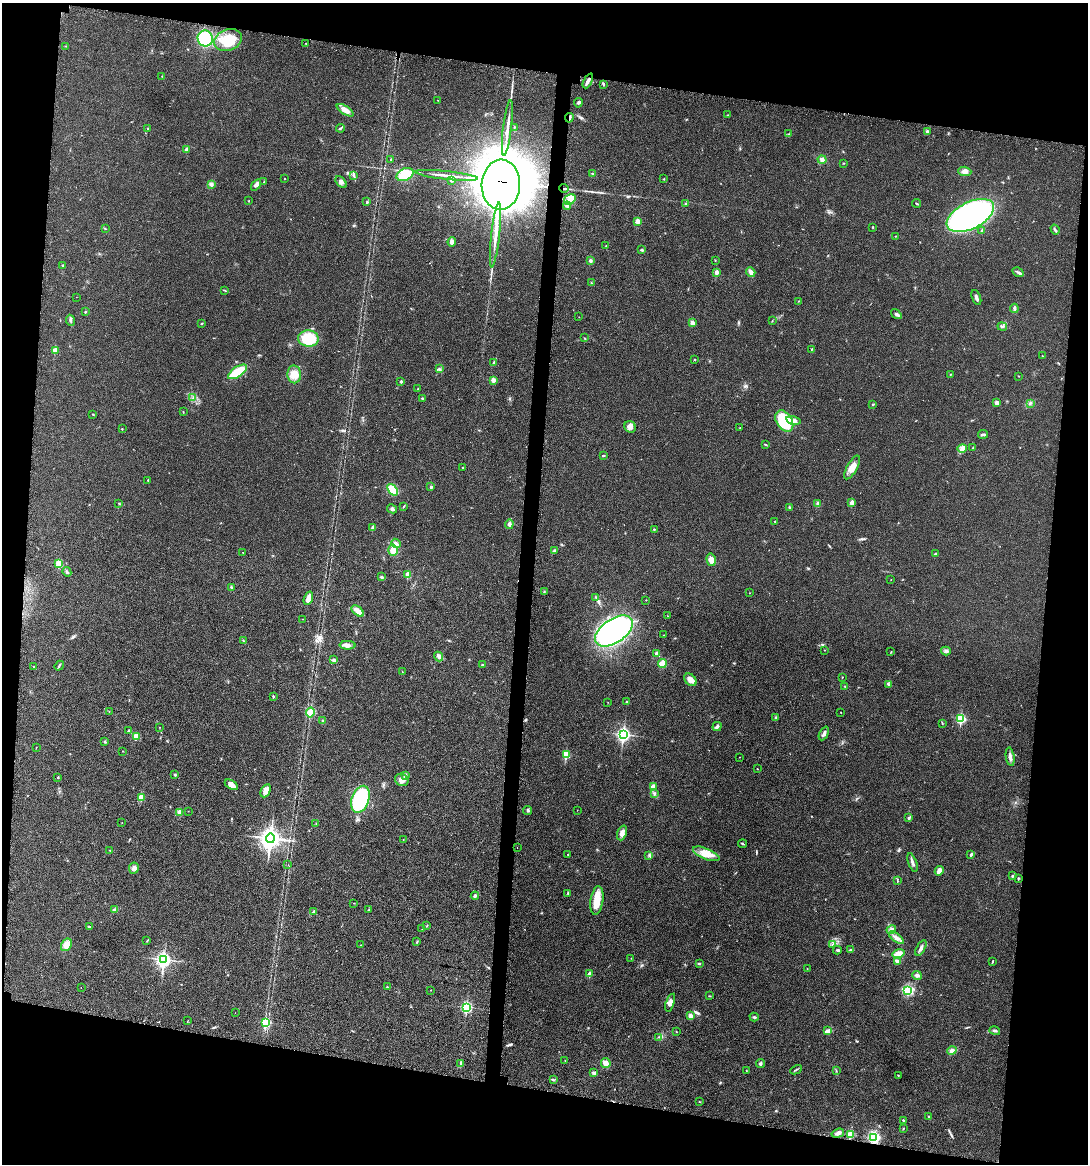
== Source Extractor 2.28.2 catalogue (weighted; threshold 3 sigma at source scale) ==
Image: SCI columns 225-4565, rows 34-4679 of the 4705 x 4716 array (HDU 1 of 3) = the unmasked area's bounding box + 8 px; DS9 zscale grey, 4 x 4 block average (1 PNG px = mean of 4 x 4 image px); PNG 1090 x 1166 px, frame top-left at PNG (2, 3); each listed source drawn as its Kron ellipse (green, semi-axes under 4 px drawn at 4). Shown black and unused: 20% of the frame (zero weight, under 3 of 4 exposures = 3% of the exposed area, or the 3 px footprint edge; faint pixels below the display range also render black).
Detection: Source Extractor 2.28.2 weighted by HDU 2 'WHT'. Background 0.0234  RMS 0.0057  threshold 0.0255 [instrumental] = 3 sigma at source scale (4.5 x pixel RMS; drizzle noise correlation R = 1.50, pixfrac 1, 0.05/0.05 arcsec/px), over >= 5 px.
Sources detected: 293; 1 too faint to see at this stretch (4 x 4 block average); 5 inside a brighter object's white glare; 1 cosmic-ray / hot-pixel residue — neither listed nor drawn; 1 coinciding with a brighter row at this scale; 6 inside a brighter listed object's ellipse — not listed separately; the other 279 listed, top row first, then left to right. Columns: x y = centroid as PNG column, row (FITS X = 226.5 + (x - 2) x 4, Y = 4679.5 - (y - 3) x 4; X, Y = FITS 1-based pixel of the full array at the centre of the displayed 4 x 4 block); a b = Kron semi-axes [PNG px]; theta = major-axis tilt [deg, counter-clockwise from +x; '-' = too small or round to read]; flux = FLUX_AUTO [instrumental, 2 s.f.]
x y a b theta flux
205 38 8 7 - 160
228 40 14 10 20 85
306 43 2 2 - 1.2
66 46 2 2 - 1.4
162 76 2 2 - 1.2
588 81 8 2 64 17
603 84 2 2 - 2.8
437 100 2 2 - 1.1
578 103 5 3 - 5.2
345 110 9 3 -33 26
728 115 2 2 - 1.5
569 118 5 2 - 5.7
514 127 3 2 - 2.6
148 128 2 2 - 1.4
340 128 4 2 - 3.8
507 128 28 2 83 33
927 131 3 2 - 5.1
788 134 2 2 - 1.5
187 149 3 2 - 12
391 159 2 2 - 2.1
822 160 4 4 - 9.9
843 163 2 2 - 1.7
965 171 6 5 - 15
405 174 9 6 25 96
593 174 3 2 - 2.3
354 175 2 2 - 2
447 175 31 2 -6 37
285 179 2 2 - 2.5
664 179 2 2 - 2.3
451 180 3 3 - 4.8
264 182 2 2 - 1.8
341 182 7 3 -49 9.4
211 184 3 3 - 8.5
256 185 6 3 54 7.9
501 185 25 19 87 25000
564 188 5 2 - 6.3
570 199 6 5 - 22
249 201 2 2 - 1.5
367 202 3 2 - 3.2
916 203 4 2 - 2.5
686 204 3 2 - 3.4
567 206 4 4 - 9.4
970 215 25 13 27 1000
637 221 2 2 - 76
873 227 2 2 - 2.3
105 229 3 2 - 2.4
1055 230 5 2 - 4.7
982 231 3 2 - 3.2
495 235 33 2 84 42
896 236 2 2 - 1.7
452 242 5 3 - 11
606 246 2 2 - 1.4
642 250 2 2 - 1.5
715 260 2 2 - 1.6
590 261 2 2 - 25
63 265 3 2 - 3.8
716 272 2 2 - 43
751 272 5 3 - 13
1018 272 6 2 -31 6.7
591 283 2 2 - 2.3
225 290 3 2 - 2.7
76 297 2 2 - 0.55
976 297 8 2 -69 8.2
799 301 2 2 - 1.7
1014 308 5 2 - 7.1
85 312 2 2 - 2
896 314 6 3 -34 8
579 317 2 2 - 0.91
70 320 5 2 - 4.9
772 321 2 2 - 1.2
201 323 3 2 - 2.3
692 323 2 2 - 50
1002 327 5 2 - 5.4
584 338 2 2 - 1.3
308 339 10 8 -1 120
811 349 2 2 - 1.6
55 350 2 2 - 57
1042 356 2 2 - 0.99
695 359 3 2 - 1.9
494 362 2 2 - 1.9
439 369 3 2 - 2.7
238 372 11 5 32 88
294 374 9 7 -87 29
951 374 2 2 - 1.8
1019 376 2 2 - 1.2
493 380 2 2 - 39
401 381 2 2 - 12
418 389 3 2 - 1.7
193 398 2 2 - 1.4
422 398 2 2 - 7.8
997 403 2 2 - 3.2
1030 403 4 2 - 4.8
873 404 3 2 - 2.4
183 412 2 2 - 1.3
93 414 2 2 - 2.1
793 420 7 4 -13 18
784 421 11 7 -57 150
630 427 6 5 - 14
740 428 2 2 - 1.1
122 429 2 2 - 3
983 434 5 2 - 6.8
765 444 3 2 - 2.3
962 448 5 4 - 12
973 448 2 2 - 1.2
603 455 3 2 - 2.9
462 467 2 2 - 1.3
852 467 13 5 60 29
148 480 2 2 - 2
431 487 2 2 - 14
393 490 6 4 -53 58
119 503 3 2 - 1.5
818 503 3 2 - 8.5
852 503 2 2 - 40
404 506 2 2 - 1.6
790 507 2 2 - 3.2
392 509 5 3 - 7.7
775 521 2 2 - 2.9
509 524 5 4 - 8.6
373 528 2 2 - 28
654 529 2 2 - 3
396 543 5 3 - 8.3
393 550 5 5 - 25
554 551 4 2 - 4.8
243 552 2 2 - 1.2
935 554 3 2 - 3
711 560 6 4 -75 23
59 563 2 2 - 120
67 572 5 2 - 4.6
408 575 2 2 - 76
381 577 3 2 - 4
891 580 2 2 - 1.2
232 587 3 2 - 2.6
544 592 2 2 - 1.6
749 593 2 2 - 0.91
596 597 2 2 - 1.5
308 598 7 3 70 30
646 600 2 2 - 1.4
358 611 7 3 -38 30
668 616 2 2 - 0.84
303 619 2 2 - 0.72
614 631 21 12 34 690
664 635 2 2 - 1.1
243 641 3 2 - 2.4
347 645 8 3 -1 15
825 650 2 2 - 1.3
946 651 5 2 - 4.9
891 652 2 2 - 1.6
656 654 3 2 - 9.8
438 656 5 3 - 12
334 660 4 3 - 5
662 664 4 4 - 28
483 665 4 2 - 3.9
59 666 5 2 - 3.5
34 667 2 2 - 1.7
402 672 2 2 - 0.88
842 677 2 2 - 2.1
690 680 7 5 -45 21
888 685 2 2 - 1.9
845 686 2 2 - 1.9
273 697 3 2 - 3.4
608 702 2 2 - 0.83
627 702 3 3 - 4.2
109 711 2 2 - 0.85
310 712 5 4 - 14
841 713 2 2 - 0.89
776 717 3 2 - 1.2
961 719 3 2 - 280
323 721 3 3 - 4.7
942 723 2 2 - 1.6
159 727 2 2 - 0.88
717 727 5 3 - 7.4
129 730 4 2 - 3.7
824 733 7 3 64 9.3
623 734 3 2 - 830
136 736 2 2 - 65
105 742 3 2 - 2.8
36 748 2 2 - 1.3
122 751 2 2 - 0.93
566 755 2 2 - 160
739 757 2 2 - 0.79
1010 757 9 3 -81 12
757 769 2 2 - 2.2
175 775 3 2 - 3.5
405 776 4 2 - 5
58 777 3 2 - 2.1
402 780 7 6 - 24
231 785 7 4 -32 20
653 787 2 2 - 59
266 791 7 4 62 21
654 794 3 2 - 3.2
141 797 2 2 - 98
360 799 14 8 71 310
528 810 4 2 - 4.3
577 810 2 2 - 0.92
188 811 2 2 - 0.7
180 813 4 3 - 13
909 818 3 2 - 3.6
122 822 2 2 - 2.1
316 823 2 2 - 1.2
622 833 8 4 69 14
270 838 5 4 - 2000
403 840 2 2 - 1.6
742 844 4 2 - 2.8
517 848 2 2 - 3.2
110 850 2 2 - 1.6
706 854 14 5 -22 43
568 855 3 2 - 2.4
649 855 2 2 - 1.8
971 855 4 2 - 4
912 863 10 2 -70 9.6
288 865 2 2 - 0.79
134 868 6 5 - 11
939 871 5 3 - 19
1013 876 3 2 - 2.5
1018 878 2 2 - 2.3
897 881 2 2 - 2.2
568 893 4 2 - 3.8
475 896 4 2 - 4.3
597 901 14 6 82 55
354 903 2 2 - 1.1
115 910 4 3 - 8.3
368 910 3 2 - 1.9
313 911 3 2 - 3.8
89 926 3 2 - 2.5
427 926 3 2 - 1.9
422 929 2 2 - 0.8
891 929 5 2 - 7.8
896 938 9 4 -39 16
147 941 2 2 - 1.2
417 941 2 2 - 1.2
66 945 7 5 60 26
361 945 2 2 - 0.92
833 945 3 2 - 2.1
921 948 9 3 60 13
837 950 4 2 - 4.9
851 950 3 2 - 4.4
898 954 6 4 14 25
631 958 2 2 - 1.1
164 960 3 3 - 1000
897 961 4 2 - 12
992 962 3 2 - 1.8
699 964 3 2 - 3.7
807 969 2 2 - 1.3
590 974 2 2 - 44
917 975 5 3 - 8.1
387 987 3 2 - 3.1
81 988 2 2 - 1.3
431 990 2 2 - 0.82
908 990 4 2 - 100
710 996 3 2 - 1.8
670 1003 9 3 72 14
467 1007 3 2 - 440
235 1013 2 2 - 0.75
691 1016 4 3 - 23
754 1017 4 2 - 4.4
188 1020 2 2 - 0.97
266 1023 3 2 - 250
828 1031 4 2 - 17
995 1031 5 2 - 6.1
676 1032 2 2 - 1.3
659 1037 2 2 - 1.5
952 1050 5 3 - 8.9
565 1060 2 2 - 0.84
606 1063 5 4 - 14
461 1064 4 2 - 4.2
761 1064 4 3 - 5
796 1070 6 2 27 3.8
836 1070 2 2 - 1.1
746 1071 3 2 - 1.2
594 1073 3 3 - 5.6
898 1075 2 2 - 2.2
553 1080 2 2 - 1.8
699 1102 2 2 - 1.6
929 1117 3 2 - 3.7
903 1120 2 2 - 3
903 1129 2 2 - 1.3
838 1133 6 3 18 12
850 1134 2 2 - 120
874 1137 3 3 - 190
Overlapping masked pixels (flux is a lower limit): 4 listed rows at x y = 569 118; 501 185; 564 188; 874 1137
Diffuse or blended objects may show on this block-average render without a row.